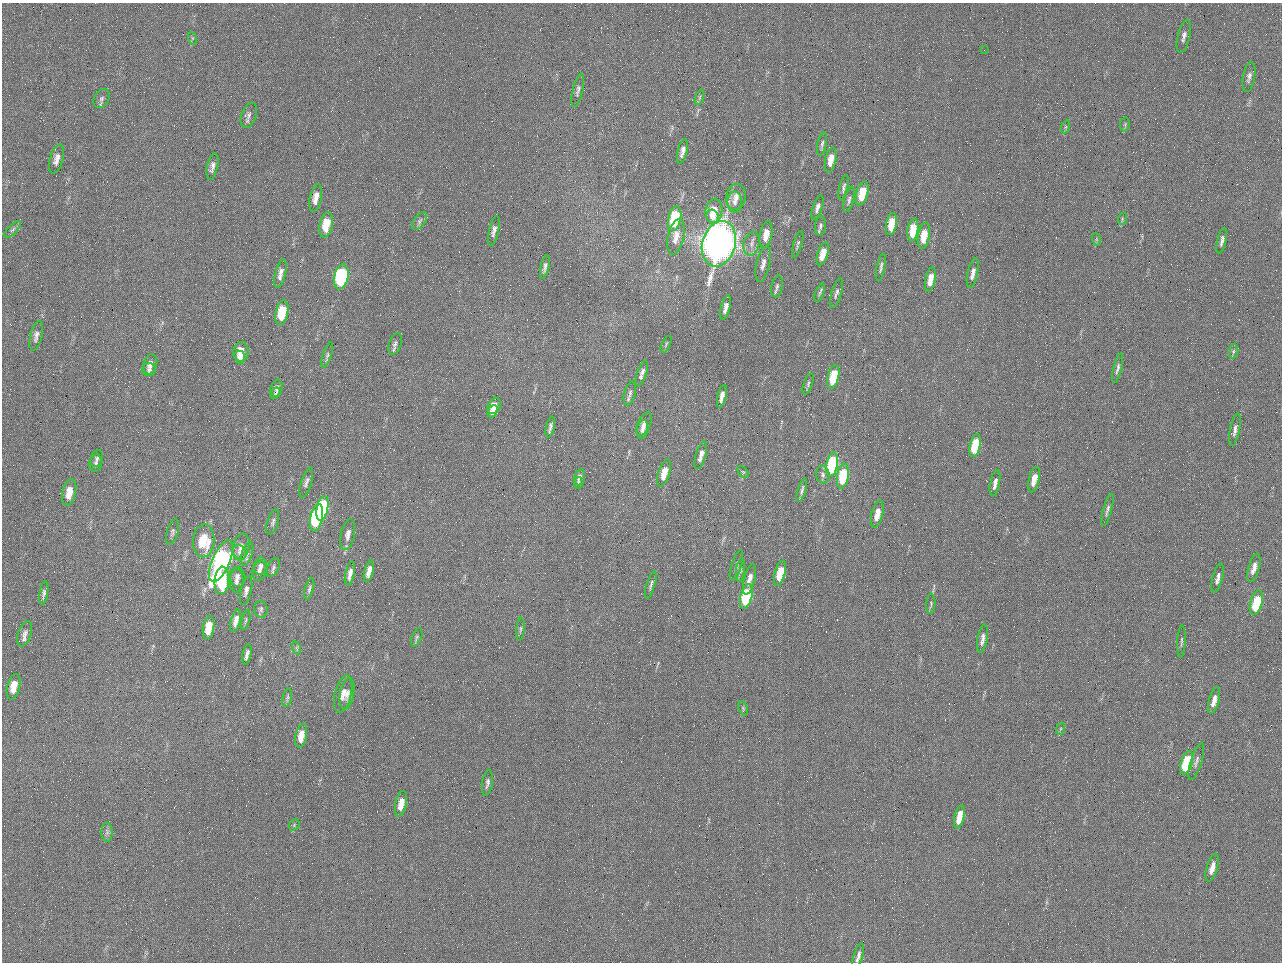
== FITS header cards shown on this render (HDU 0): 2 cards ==
NAXIS1  =                 1280 / length of data axis 1
NAXIS2  =                  960 / length of data axis 2

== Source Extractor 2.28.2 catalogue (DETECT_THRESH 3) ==
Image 1280 x 960 px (HDU 0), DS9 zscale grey, 1 PNG px = 1 image px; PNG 1284 x 964 px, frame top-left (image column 1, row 960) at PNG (2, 3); each listed source drawn as its Kron ellipse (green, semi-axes under 4 px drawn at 4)
Background 2560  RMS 180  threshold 554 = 3 sigma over >= 5 px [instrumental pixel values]
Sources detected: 154; all 154 listed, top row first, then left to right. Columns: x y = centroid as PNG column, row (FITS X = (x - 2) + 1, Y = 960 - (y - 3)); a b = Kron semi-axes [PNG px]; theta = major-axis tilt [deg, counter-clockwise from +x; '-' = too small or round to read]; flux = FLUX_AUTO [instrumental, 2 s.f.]
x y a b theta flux
1184 36 17 6 77 6.6e+04
192 38 7 4 -72 1.9e+04
984 50 2 2 - 6.3e+04
1249 77 15 6 80 5.9e+04
578 90 17 5 77 4.5e+04
700 97 8 3 72 2.5e+04
102 98 10 7 59 4.2e+04
249 115 13 7 69 5.3e+04
1125 124 7 5 80 1.9e+04
1065 127 7 4 70 1.8e+04
822 144 12 4 78 3.6e+04
682 151 13 5 76 6.2e+04
57 159 15 6 74 8.4e+04
831 160 13 5 79 1.5e+05
212 167 13 5 77 6.0e+04
843 187 13 4 77 3.6e+04
862 193 12 6 75 3.3e+05
736 197 13 9 81 1.1e+05
316 198 14 6 78 1.2e+05
849 200 13 5 74 3.6e+04
735 202 10 7 -87 7.7e+04
817 208 13 5 72 5.6e+04
714 211 12 8 83 2.3e+05
712 216 7 6 - 1.1e+05
675 219 13 6 77 9.7e+05
1122 219 6 4 74 1.6e+04
419 221 10 5 52 3.7e+04
891 224 11 5 80 3.1e+05
326 225 13 6 78 3.4e+05
821 226 9 5 81 3.7e+04
12 230 11 5 45 3.2e+04
913 230 11 5 81 3.3e+05
494 231 15 5 77 6.1e+04
766 234 13 6 79 1.6e+05
924 236 13 6 80 2.5e+05
676 237 18 8 78 1.4e+05
1096 239 6 4 -71 1.7e+04
1222 240 13 4 77 5.0e+04
719 244 23 16 73 1.3e+07
752 244 12 7 75 7.6e+04
798 244 14 3 74 2.6e+04
823 254 12 5 72 2.0e+05
763 264 18 6 77 9.3e+04
545 267 12 4 78 4.2e+04
881 267 14 4 79 4.0e+04
280 273 14 5 77 7.2e+04
973 273 15 5 78 7.7e+04
341 277 13 7 77 1.9e+06
930 279 12 5 78 1.6e+05
777 286 11 5 80 4.0e+04
820 293 10 4 68 2.5e+04
836 293 16 5 73 4.1e+04
725 308 13 5 75 7.1e+04
282 313 13 6 78 4.4e+05
36 336 15 6 76 6.0e+04
395 344 11 6 70 4.6e+04
666 344 9 2 65 1.4e+04
1233 351 7 5 83 2.4e+04
241 352 10 7 86 1.6e+05
327 355 13 4 72 3.1e+04
240 357 7 5 -69 8.8e+04
150 364 10 7 73 6.3e+04
1118 368 15 4 76 4.4e+04
149 370 6 6 - 3.6e+04
642 373 13 5 70 5.4e+04
833 377 12 5 77 5.3e+05
808 384 11 4 71 2.7e+04
277 388 9 5 75 3.8e+04
275 393 6 4 54 2.3e+04
630 393 12 5 76 4.8e+04
722 396 11 4 76 8.2e+04
494 406 8 6 64 1.4e+05
493 411 6 4 64 8.8e+04
644 424 12 6 64 6.4e+04
550 427 10 3 77 3.8e+04
642 429 9 5 81 4.4e+04
1235 430 16 5 79 5.6e+04
975 446 12 5 76 6.1e+05
701 455 14 5 73 8.0e+04
97 459 9 6 73 3.2e+04
96 463 8 6 78 3.5e+04
832 465 12 5 80 1.4e+06
743 472 7 4 -45 1.8e+04
664 473 14 5 73 1.9e+05
823 475 9 6 -80 4.3e+04
843 476 13 5 80 6.9e+05
580 477 8 5 80 4.2e+04
1034 480 13 5 77 1.5e+05
306 482 16 5 73 4.8e+04
578 483 6 4 -81 2.5e+04
995 483 13 4 79 7.0e+04
802 490 12 4 73 3.8e+04
69 492 13 6 78 1.6e+05
322 508 12 5 78 1.3e+06
1107 510 16 4 75 4.4e+04
877 514 14 5 76 1.6e+05
316 518 14 6 77 1.5e+06
273 522 13 5 74 4.1e+04
172 532 13 5 75 3.7e+04
348 534 16 7 78 8.0e+04
204 541 16 10 87 4.9e+05
241 547 13 8 78 9.6e+04
240 552 8 6 -52 5.2e+04
247 554 12 5 72 4.1e+04
221 561 22 8 67 3.3e+06
736 565 16 5 72 4.0e+04
260 566 8 6 79 5.2e+04
273 567 10 5 66 3.8e+04
1254 568 15 5 74 1.0e+05
740 570 11 4 83 3.0e+04
259 571 10 7 78 4.9e+04
369 571 11 4 76 9.2e+04
780 573 13 5 75 3.2e+05
350 574 12 4 78 6.6e+04
237 577 10 8 -78 6.0e+04
1218 578 15 5 76 6.4e+04
749 579 16 5 75 1.0e+05
222 580 14 7 86 7.3e+05
236 581 12 7 88 5.9e+04
651 585 14 4 73 3.6e+04
309 589 11 4 74 2.7e+04
246 590 15 5 77 5.9e+04
44 593 12 4 81 3.6e+04
746 596 13 6 75 1.1e+06
1256 603 12 6 74 6.6e+05
931 604 10 4 87 2.3e+04
261 609 8 6 -78 3.4e+04
246 620 10 3 75 2.1e+04
236 621 11 4 76 9.0e+04
209 628 11 5 79 2.6e+05
520 629 11 3 84 2.6e+04
25 634 13 6 72 6.5e+04
417 637 9 5 69 2.7e+04
983 639 14 5 80 7.7e+04
1181 641 16 3 87 3.0e+04
297 648 7 4 -72 2.0e+04
247 654 10 3 77 5.1e+04
14 687 13 6 77 2.0e+05
343 694 19 8 77 1.2e+05
347 694 16 7 79 8.1e+04
287 698 9 4 77 2.5e+04
1214 700 13 5 75 1.0e+05
743 708 7 4 -67 2.1e+04
1060 729 6 4 71 2.0e+04
301 736 12 5 79 1.7e+05
1196 761 19 5 73 5.7e+04
1187 763 12 6 73 1.0e+06
487 783 13 5 81 4.3e+04
401 804 13 5 78 1.7e+05
959 817 12 5 78 2.2e+05
294 825 6 5 - 1.9e+04
107 832 9 6 89 3.8e+04
1212 868 14 5 73 1.1e+05
858 956 14 4 74 5.5e+04
At the frame edge (FLAGS 8, measured only in part): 1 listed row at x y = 858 956